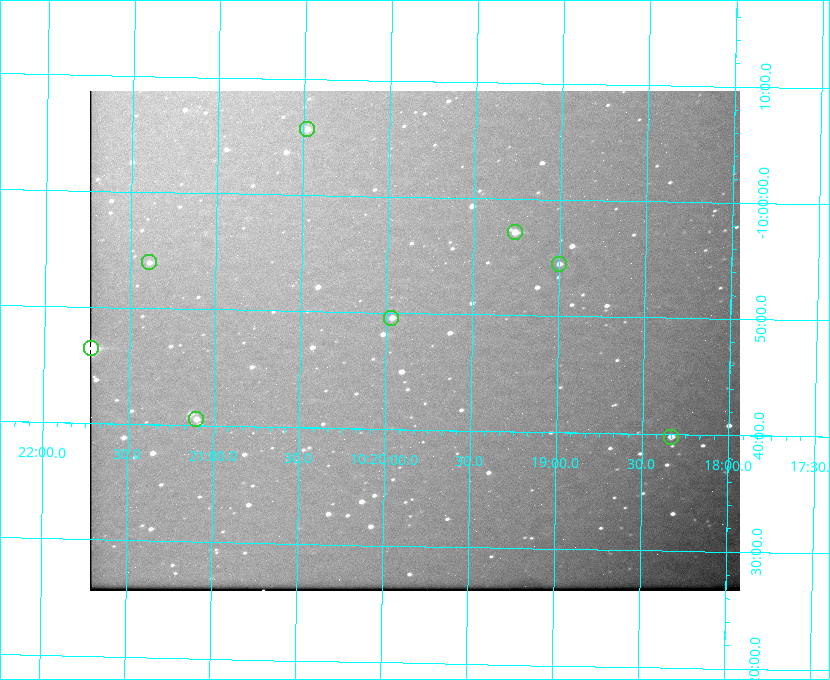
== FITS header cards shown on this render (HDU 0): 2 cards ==
NAXIS1  =                  650 / Width of table row in bytes
NAXIS2  =                  500 / Number of rows in table

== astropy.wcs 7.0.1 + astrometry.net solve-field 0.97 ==
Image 650 x 500 px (HDU 0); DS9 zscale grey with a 90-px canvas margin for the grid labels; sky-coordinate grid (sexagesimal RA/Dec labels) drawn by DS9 from the SOLVED WCS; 8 Tycho-2 reference stars matched to detected sources circled (green)
Header WCS: none
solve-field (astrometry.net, Tycho-2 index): SOLVED blind (the file carries no WCS)
Solved WCS: RA---TAN-SIP/DEC--TAN-SIP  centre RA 10:19:50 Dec -09:48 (154.96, -9.79 deg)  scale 5.17 arcsec/px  FOV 56.0' x 43.0'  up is +179 deg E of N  parity flipped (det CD > 0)
(file carries no celestial WCS; the grid is the blind solution)
Tycho-2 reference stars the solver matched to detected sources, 8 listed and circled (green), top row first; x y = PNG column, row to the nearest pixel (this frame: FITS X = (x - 90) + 1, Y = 500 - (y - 91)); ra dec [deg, ICRS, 3 dp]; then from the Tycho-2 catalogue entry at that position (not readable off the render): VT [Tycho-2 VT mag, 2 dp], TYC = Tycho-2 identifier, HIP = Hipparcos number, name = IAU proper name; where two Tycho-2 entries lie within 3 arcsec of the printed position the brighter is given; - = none
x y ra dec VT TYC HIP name
307 129 155.120 -10.095 10.96 5493-78-1 - -
515 232 154.815 -9.952 9.91 5490-258-1 50532 -
149 262 155.347 -9.899 11.51 5490-199-1 - -
559 264 154.750 -9.908 10.76 5490-212-1 - -
391 318 154.992 -9.826 10.90 5490-153-1 - -
91 348 155.431 -9.774 8.41 5490-124-1 50747 -
196 419 155.275 -9.676 10.79 5490-27-1 - -
671 437 154.583 -9.663 10.90 5490-13-1 - -